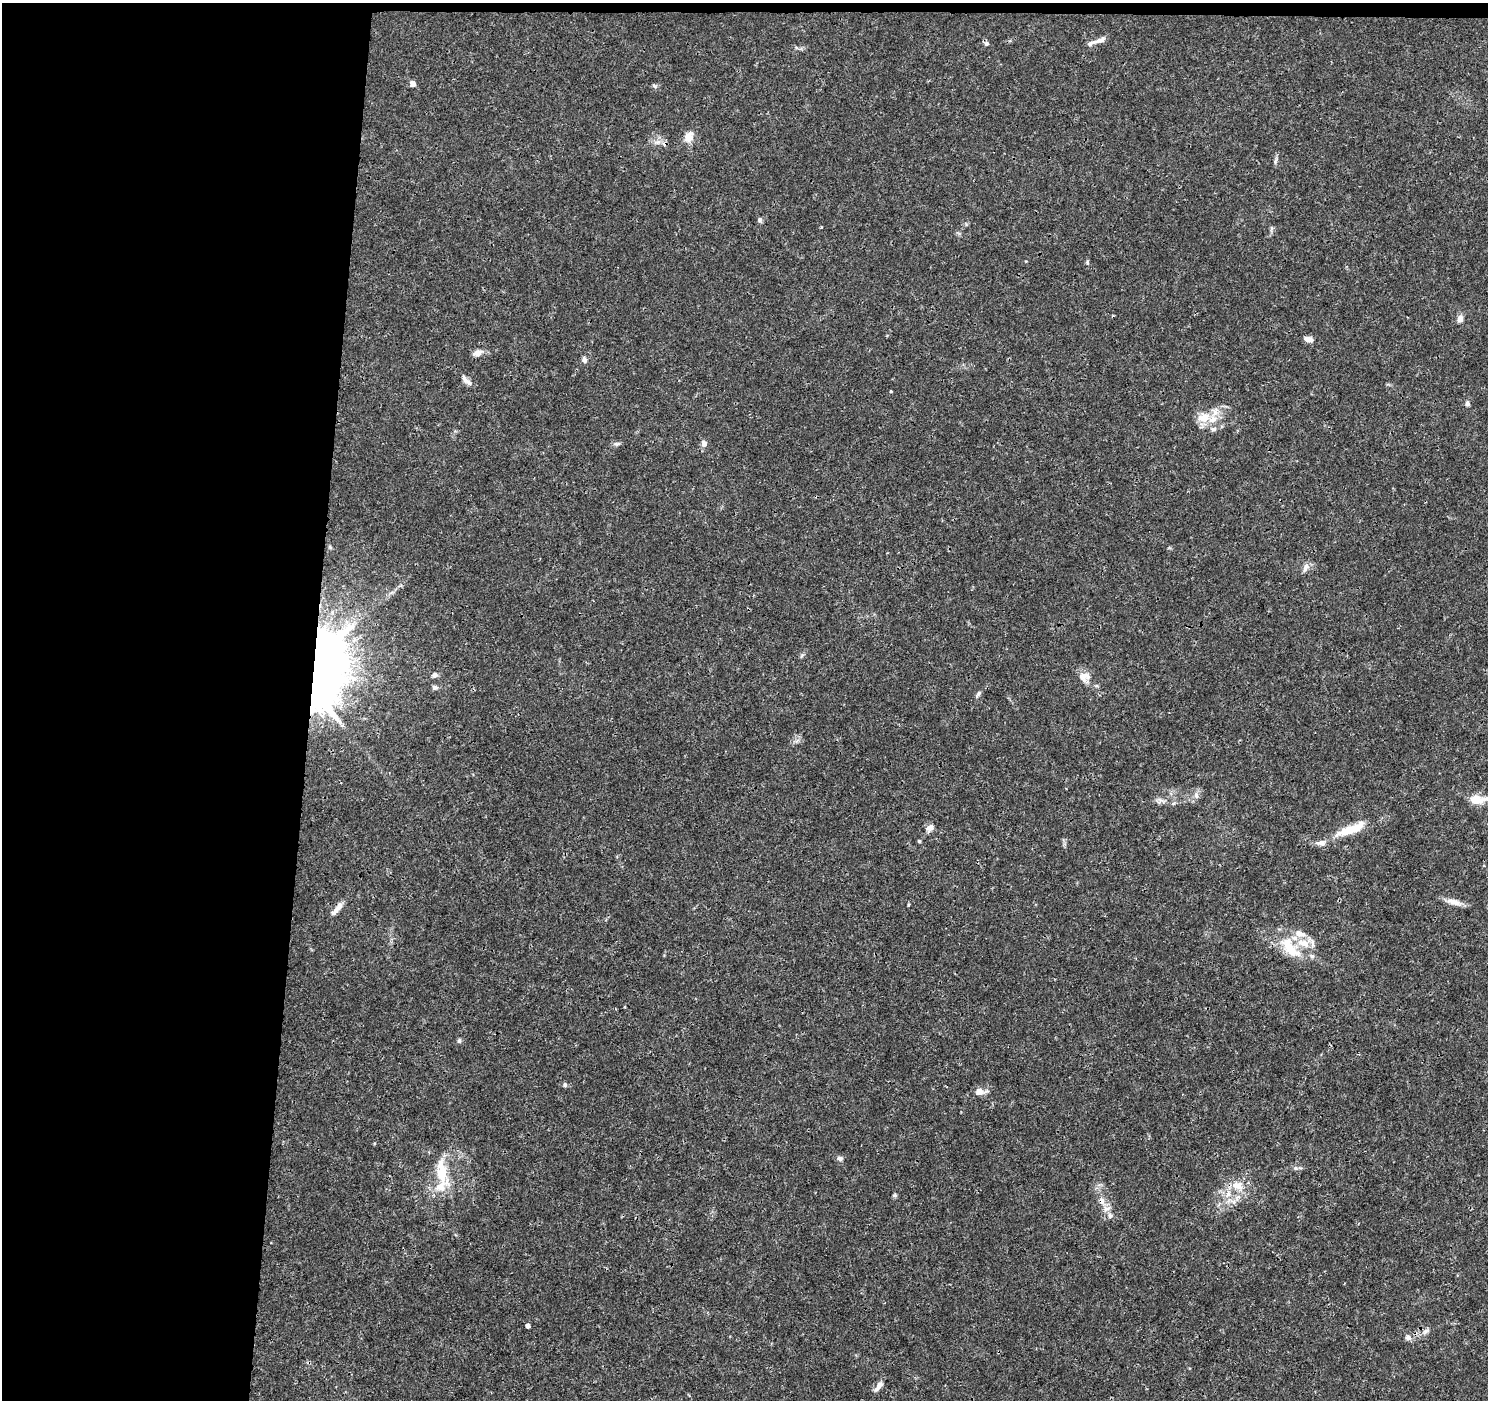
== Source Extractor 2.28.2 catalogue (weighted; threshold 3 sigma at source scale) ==
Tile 1 of 3 x 3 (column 1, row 1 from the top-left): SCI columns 1-1486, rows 3024-4421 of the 4466 x 4702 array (HDU 1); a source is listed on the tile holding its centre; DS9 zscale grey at full resolution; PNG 1490 x 1402 px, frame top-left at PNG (2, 3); no overlay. Shown black and unused: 21% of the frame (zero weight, under 3 of 4 exposures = <1% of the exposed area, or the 3 px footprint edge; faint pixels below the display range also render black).
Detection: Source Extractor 2.28.2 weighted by HDU 2 'WHT'; one run over the whole footprint, this tile lists its part. Background 0.00382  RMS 0.0011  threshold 0.0051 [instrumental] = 3 sigma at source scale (4.5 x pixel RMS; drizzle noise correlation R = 1.50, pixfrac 1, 0.0396/0.0396 arcsec/px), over >= 5 px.
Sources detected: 64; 2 inside a brighter object's white glare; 1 cosmic-ray / hot-pixel residue — not listed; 10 inside a brighter listed object's ellipse — not listed separately; the other 51 listed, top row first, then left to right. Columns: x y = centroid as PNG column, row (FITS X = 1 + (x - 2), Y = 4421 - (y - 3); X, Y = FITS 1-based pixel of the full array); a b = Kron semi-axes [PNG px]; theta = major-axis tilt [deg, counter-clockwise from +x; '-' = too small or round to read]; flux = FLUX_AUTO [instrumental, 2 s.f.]
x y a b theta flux
1101 40 14 7 22 0.56
987 43 6 6 - 0.3
413 84 5 5 - 0.89
655 86 7 4 -35 0.19
689 137 15 11 70 1.1
1275 162 7 4 72 0.22
760 220 6 6 - 0.25
1087 262 6 5 - 0.15
1460 319 7 6 - 0.85
1308 339 9 6 -17 0.83
478 353 15 8 24 0.65
584 360 8 7 - 0.34
465 378 15 6 -64 0.48
891 391 3 3 - 0.11
1467 403 7 5 89 0.32
1204 418 20 14 13 2
1214 429 8 6 3 0.32
704 443 8 6 -74 0.53
617 444 9 5 10 0.29
1305 568 12 7 71 0.58
802 655 6 4 19 0.17
319 669 61 57 73 72
435 675 6 6 - 0.36
1084 677 15 13 4 1.1
435 687 8 6 -4 0.28
978 693 9 5 48 0.26
1196 795 10 5 -80 0.4
1476 799 16 10 -6 1.8
930 827 9 7 52 0.68
1351 829 32 9 21 3.5
919 841 5 4 - 0.12
1321 843 12 8 4 0.63
1454 902 22 7 -13 1
908 905 6 3 71 0.12
338 908 19 6 46 0.89
1289 947 32 17 -57 3.7
1312 956 8 6 -27 0.31
459 1041 6 5 - 0.21
565 1085 6 5 - 0.21
980 1092 15 8 2 0.89
840 1158 7 6 - 0.33
1296 1168 5 5 - 0.21
442 1172 29 11 -78 4
1238 1185 17 14 -22 1.8
894 1195 6 5 - 0.18
1102 1201 10 7 -72 0.65
1110 1216 8 6 -78 0.33
528 1326 4 4 - 0.53
1425 1331 9 6 39 0.41
1408 1337 9 8 - 0.46
879 1386 15 6 52 0.69
Overlapping masked pixels (flux is a lower limit): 2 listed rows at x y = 319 669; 1102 1201